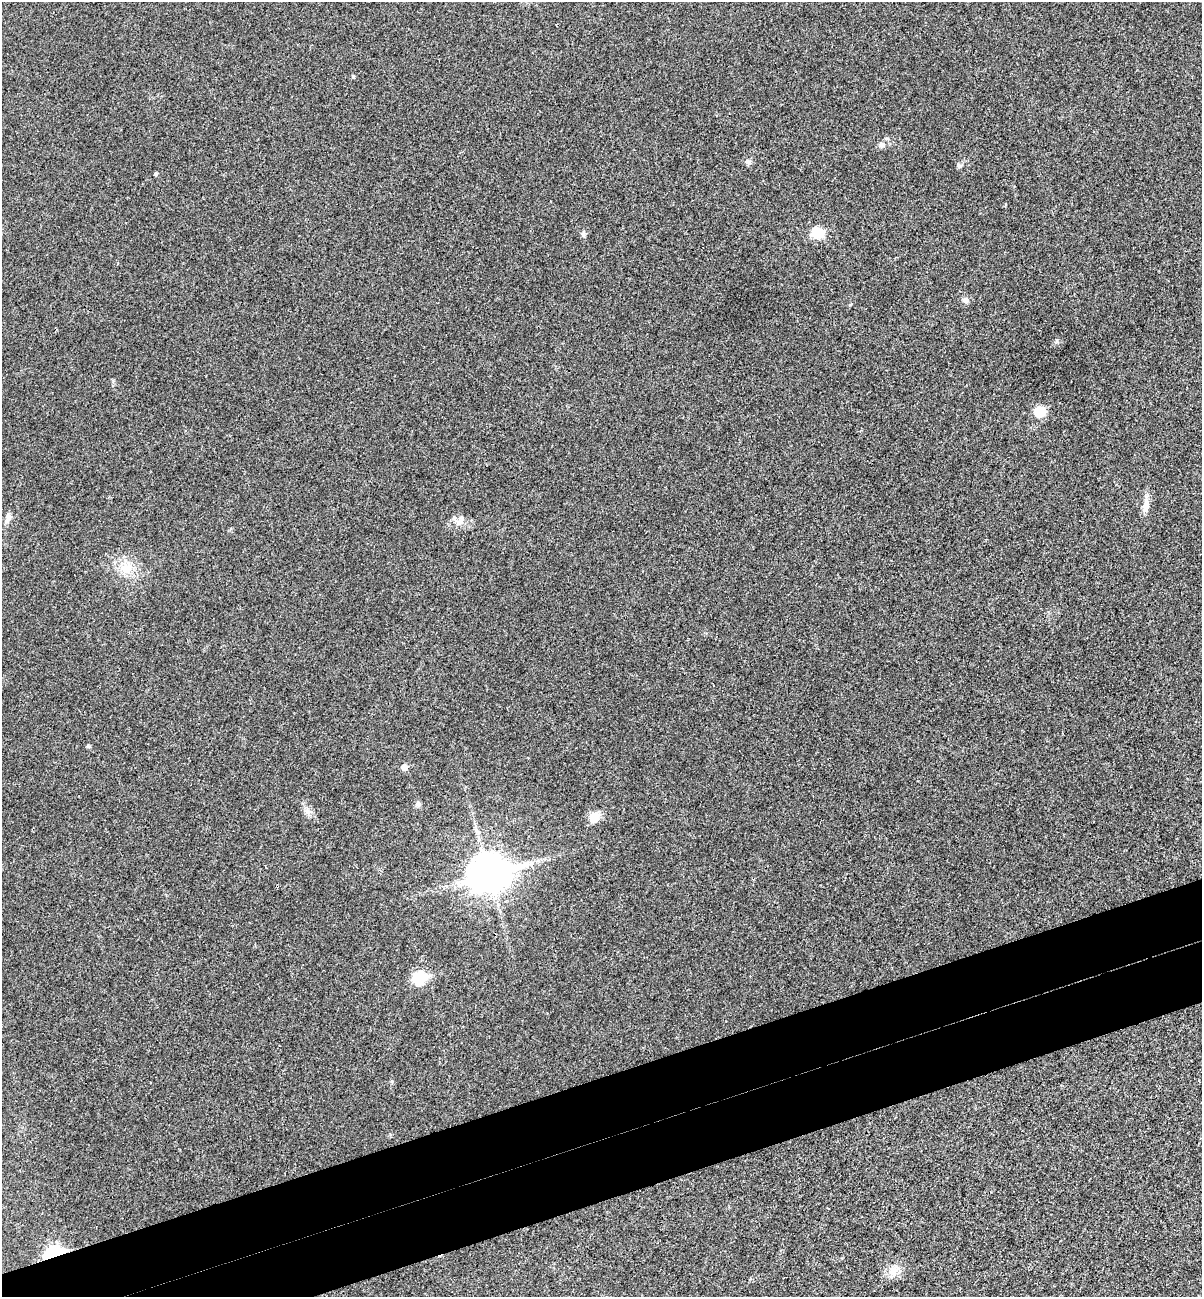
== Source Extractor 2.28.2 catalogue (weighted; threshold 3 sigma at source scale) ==
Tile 7 of 4 x 4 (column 3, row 2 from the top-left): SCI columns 2564-3763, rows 2650-3944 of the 5253 x 5299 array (HDU 1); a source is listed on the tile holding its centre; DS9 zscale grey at full resolution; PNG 1204 x 1299 px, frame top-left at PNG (2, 2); no overlay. Shown black and unused: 8% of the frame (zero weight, under 3 of 4 exposures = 6% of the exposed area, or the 3 px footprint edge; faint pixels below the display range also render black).
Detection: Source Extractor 2.28.2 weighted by HDU 2 'WHT'; one run over the whole footprint, this tile lists its part. Background 0.0197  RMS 0.0064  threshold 0.0286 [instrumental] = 3 sigma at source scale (4.5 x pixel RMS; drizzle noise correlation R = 1.50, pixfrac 1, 0.05/0.05 arcsec/px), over >= 5 px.
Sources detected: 22; all 22 listed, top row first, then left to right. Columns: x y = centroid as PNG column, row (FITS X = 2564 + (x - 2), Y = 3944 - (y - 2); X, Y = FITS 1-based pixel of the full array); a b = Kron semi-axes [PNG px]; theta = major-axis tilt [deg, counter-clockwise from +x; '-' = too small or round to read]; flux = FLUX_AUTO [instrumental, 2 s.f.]
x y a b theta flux
353 77 6 3 -20 0.68
882 145 8 7 - 2.6
748 162 7 4 -1 1.3
959 166 6 6 - 1.2
156 173 4 3 - 1.1
818 233 11 9 10 17
583 234 7 6 - 1.3
966 300 7 6 - 2.5
1040 411 12 12 - 11
1146 506 22 8 84 5.5
8 517 14 7 72 3
459 522 13 8 38 4.2
126 568 17 14 -35 12
88 746 6 4 -45 0.83
404 767 5 5 - 5.2
418 804 7 6 - 1.8
307 811 8 5 -45 2.2
595 817 15 11 55 7.1
489 874 16 12 15 1300
419 978 7 6 - 56
54 1253 8 5 18 130
893 1271 14 12 81 6.4
Overlapping masked pixels (flux is a lower limit): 1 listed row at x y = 54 1253
Unlisted compact peaks at least as high as the median listed source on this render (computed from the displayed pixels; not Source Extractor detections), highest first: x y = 1057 340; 392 1081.